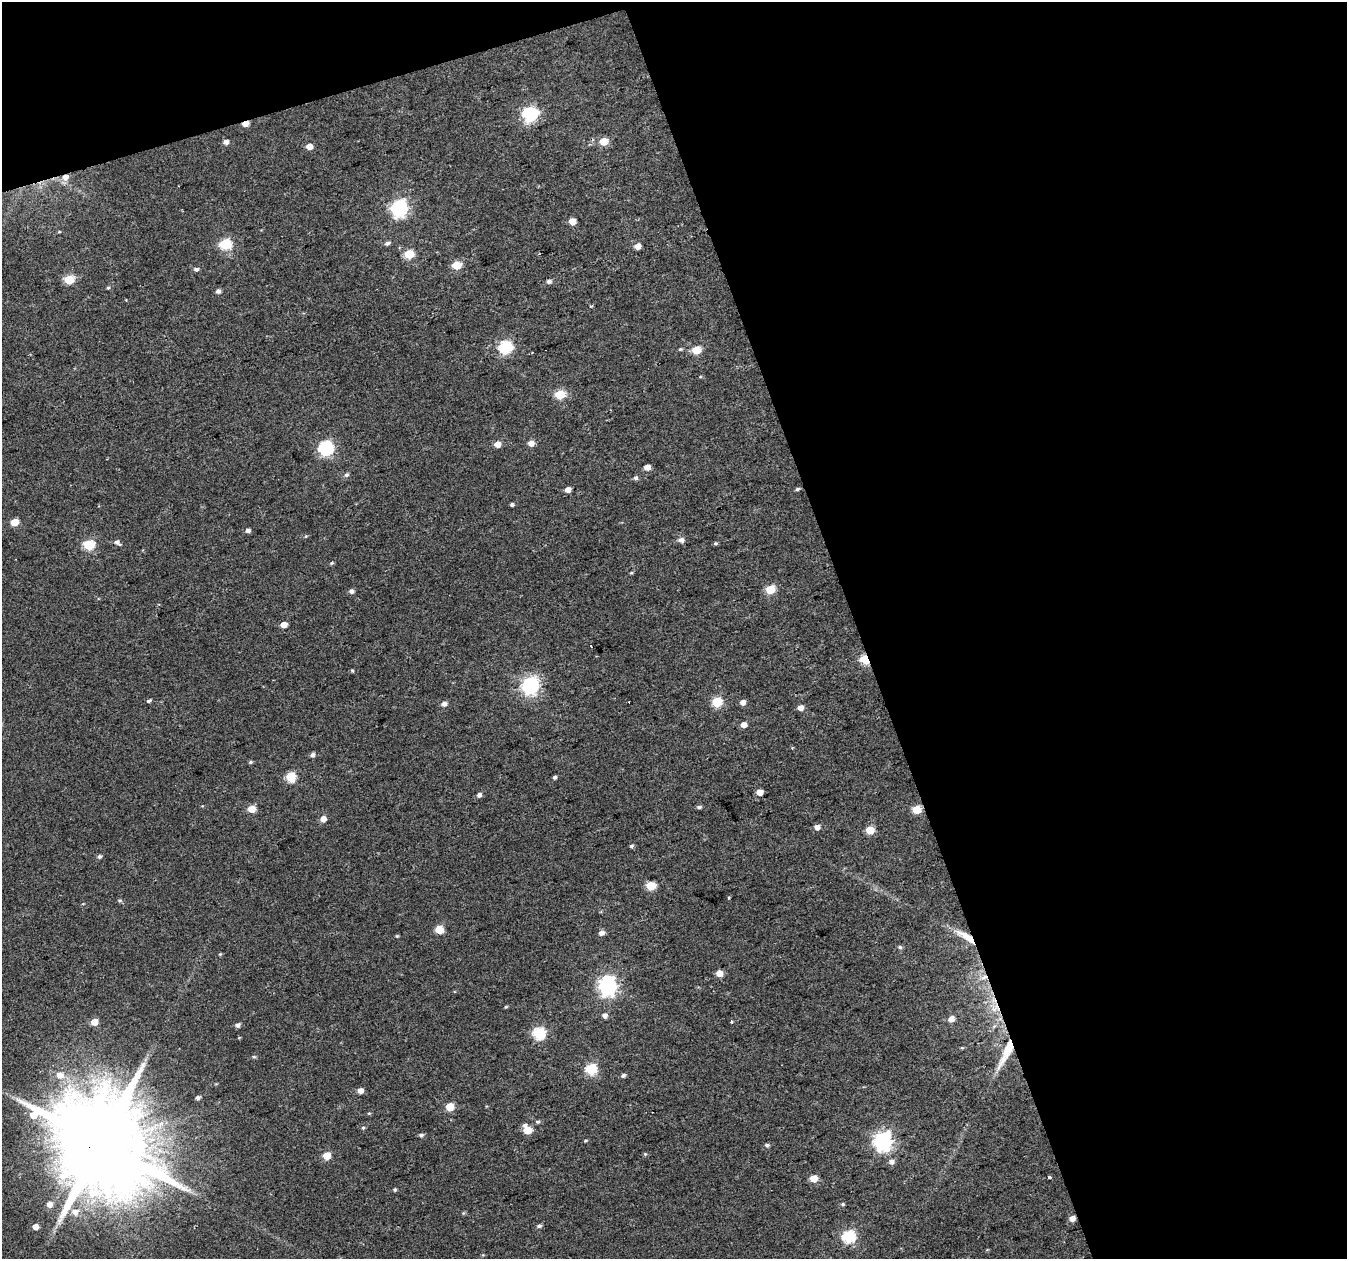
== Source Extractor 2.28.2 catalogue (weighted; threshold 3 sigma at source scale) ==
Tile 2 of 2 x 2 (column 2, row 1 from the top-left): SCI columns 1345-2689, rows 1298-2554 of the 2690 x 2611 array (HDU 1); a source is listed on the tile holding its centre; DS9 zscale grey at full resolution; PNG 1349 x 1261 px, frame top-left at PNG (2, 2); no overlay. Shown black and unused: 40% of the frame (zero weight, under 2 of 3 exposures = <1% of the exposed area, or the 3 px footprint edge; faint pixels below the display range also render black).
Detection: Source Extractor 2.28.2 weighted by HDU 2 'WHT'; one run over the whole footprint, this tile lists its part. Background 0.0372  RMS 0.0084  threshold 0.0377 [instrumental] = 3 sigma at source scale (4.5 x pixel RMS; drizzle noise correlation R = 1.50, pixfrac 1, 0.0396/0.0396 arcsec/px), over >= 5 px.
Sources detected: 120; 1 inside a brighter object's white glare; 2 cosmic-ray / hot-pixel residue — not listed; the other 117 listed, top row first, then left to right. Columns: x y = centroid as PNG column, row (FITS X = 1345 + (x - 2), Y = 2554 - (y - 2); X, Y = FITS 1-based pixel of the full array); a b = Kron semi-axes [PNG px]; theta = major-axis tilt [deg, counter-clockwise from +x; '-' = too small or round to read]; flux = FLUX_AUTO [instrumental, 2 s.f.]
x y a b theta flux
529 114 7 6 - 150
245 124 5 4 - 7.8
603 141 5 5 - 18
226 142 5 5 - 3.6
309 146 5 5 - 7.4
65 177 7 6 - 6.3
399 208 7 7 - 240
572 221 5 5 - 11
59 232 5 3 - 0.76
387 243 6 5 - 2.5
225 244 6 5 - 67
637 246 5 4 - 8.8
409 254 5 5 - 36
456 265 5 5 - 26
196 269 6 5 - 2.2
69 280 6 5 - 39
549 281 5 4 - 2.9
108 288 5 4 - 1
218 291 5 4 - 3
505 347 6 6 - 110
680 349 5 4 - 1.1
696 350 5 5 - 28
700 377 5 3 - 0.78
560 394 6 5 - 42
531 443 5 5 - 7
497 444 5 5 - 8.8
326 448 6 6 - 160
647 467 5 4 - 7.5
346 475 6 5 - 2.1
635 478 5 5 - 2.1
797 489 5 4 - 1.5
568 490 5 5 - 6
512 504 4 4 - 1.5
14 522 5 5 - 16
248 530 5 4 - 3.3
306 536 5 4 - 0.84
681 540 6 6 - 3.8
117 542 9 5 -35 2.8
715 543 5 4 - 1.3
89 545 6 5 - 57
332 563 6 4 23 1.1
631 573 4 4 - 0.91
770 590 5 5 - 32
351 591 5 5 - 2.9
284 625 5 4 - 9
865 660 5 4 - 55
530 686 7 6 - 270
149 701 4 3 - 3.4
717 702 5 5 - 47
743 702 5 5 - 4.8
444 704 6 6 - 3.6
800 708 5 4 - 6.4
744 725 5 4 - 6.8
312 755 5 5 - 2.6
250 762 6 4 26 1.2
290 777 6 5 - 42
555 777 4 4 - 1.6
759 792 5 4 - 8.7
479 795 5 4 - 2.9
699 807 6 4 1 1.8
251 809 5 5 - 15
917 810 5 5 - 30
323 819 5 5 - 8
817 827 5 5 - 5.3
870 830 5 5 - 26
631 846 5 4 - 1.7
99 857 6 5 - 1.8
650 886 5 5 - 37
729 898 3 2 - 1.4
120 901 6 5 - 1.4
439 929 6 5 - 20
602 933 7 5 15 3.6
397 936 5 4 - 0.92
966 936 30 8 -33 15
900 947 6 5 - 1.5
220 954 5 3 - 0.8
719 973 5 5 - 9.4
984 977 10 5 24 3.5
607 986 8 7 - 340
506 1007 4 3 - 0.95
605 1015 5 5 - 4.1
951 1019 5 5 - 6.8
731 1021 3 3 - 5.1
94 1022 5 5 - 12
238 1025 5 5 - 2.9
539 1033 6 6 - 89
962 1048 5 3 - 0.81
1006 1052 39 8 65 21
254 1057 6 4 18 1.2
591 1069 6 5 - 73
60 1075 8 7 - 7.5
623 1075 5 4 - 2.1
360 1090 5 5 - 5.9
198 1098 5 4 - 2.1
450 1107 5 5 - 23
369 1113 5 3 - 0.92
538 1122 6 5 - 1.5
363 1128 5 4 - 1.1
527 1130 7 5 -61 20
421 1135 6 5 - 1.9
585 1141 5 3 - 0.98
883 1141 7 7 - 360
100 1144 28 25 -14 19000
767 1145 6 5 - 1.7
645 1154 5 4 - 0.97
327 1156 5 5 - 18
891 1162 6 5 - 4
1049 1177 3 3 - 1.3
813 1178 5 5 - 15
395 1190 4 4 - 1.3
49 1204 6 6 - 5.7
843 1204 5 4 - 1.1
75 1212 8 7 - 6.5
1072 1218 5 4 - 6.4
35 1226 5 4 - 7.4
539 1226 6 4 18 2
848 1237 6 6 - 110
Overlapping masked pixels (flux is a lower limit): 8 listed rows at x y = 245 124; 65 177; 865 660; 966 936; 984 977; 1006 1052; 100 1144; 1072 1218